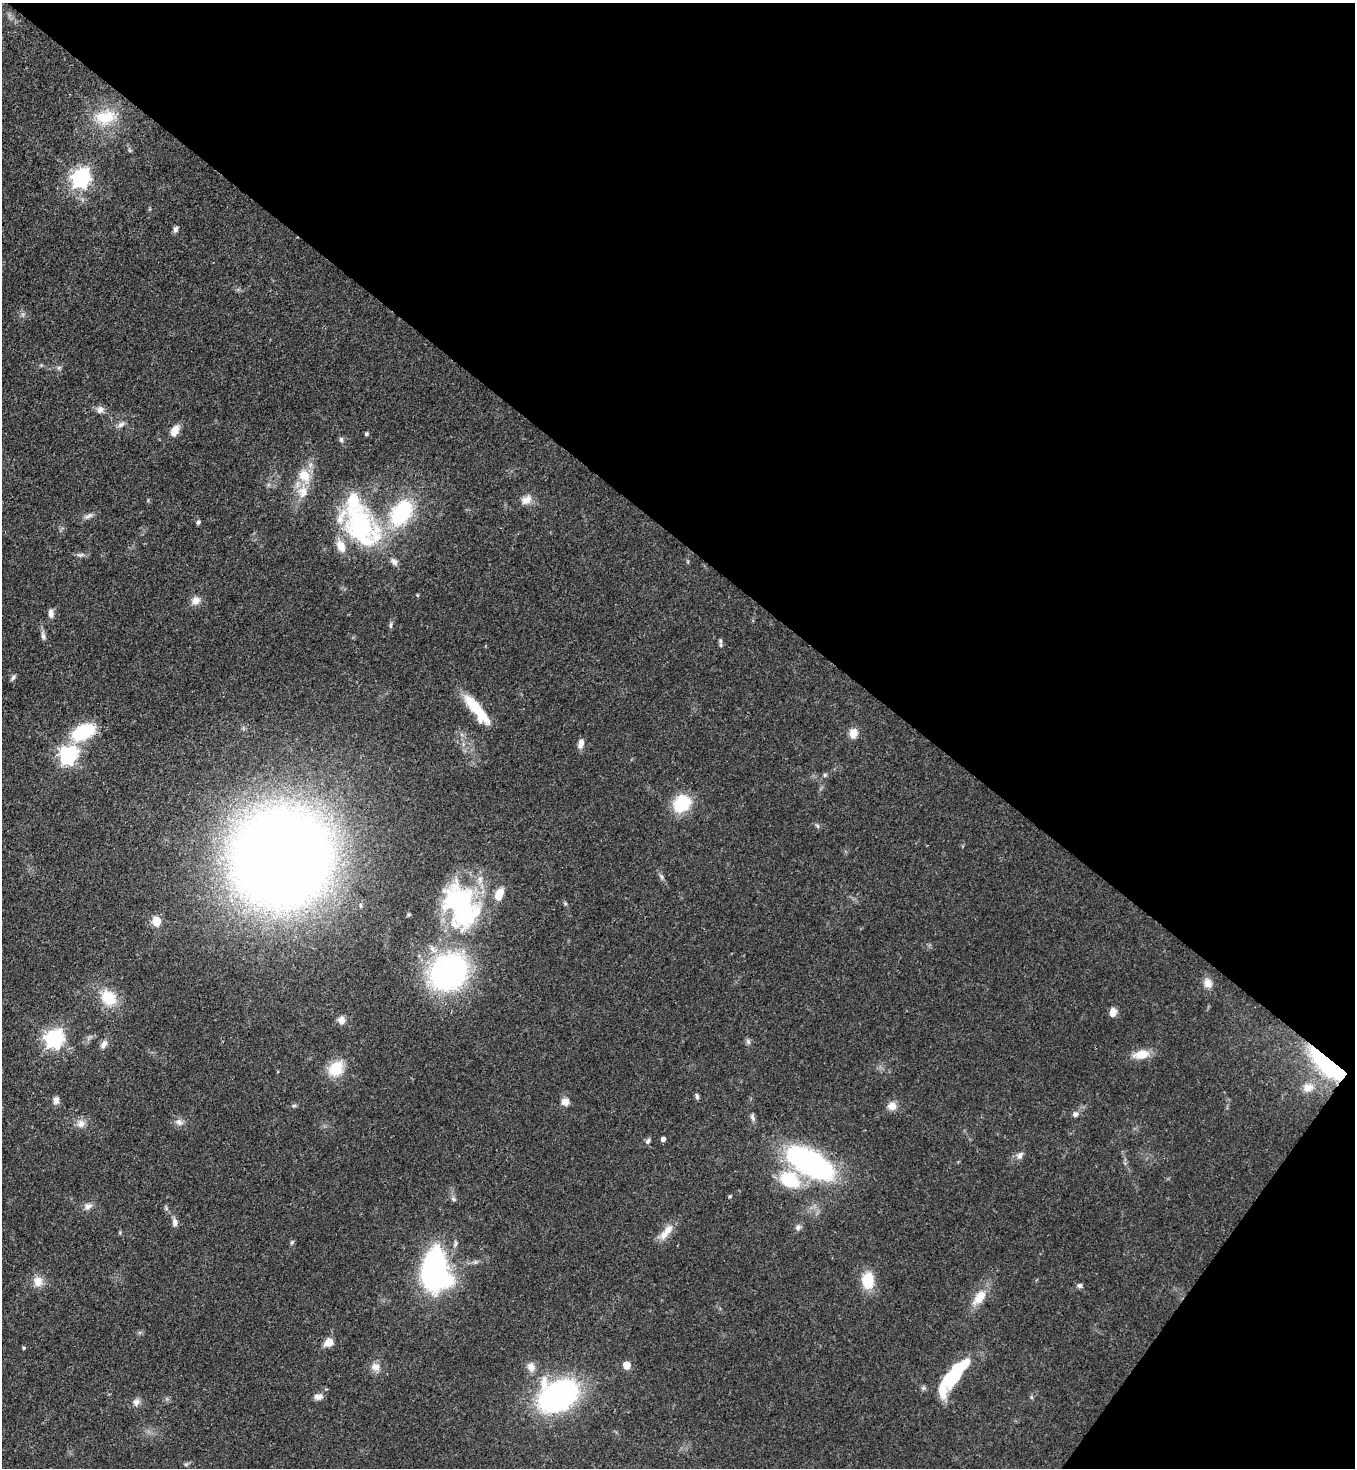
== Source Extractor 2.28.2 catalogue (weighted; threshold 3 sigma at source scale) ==
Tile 8 of 4 x 4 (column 4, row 2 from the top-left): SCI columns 4423-5775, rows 2990-4455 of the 6000 x 5978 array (HDU 1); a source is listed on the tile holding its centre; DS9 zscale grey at full resolution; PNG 1357 x 1470 px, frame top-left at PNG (2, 3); no overlay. Shown black and unused: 40% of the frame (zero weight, under 3 of 4 exposures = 7% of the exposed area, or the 3 px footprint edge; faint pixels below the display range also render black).
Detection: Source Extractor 2.28.2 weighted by HDU 2 'WHT'; one run over the whole footprint, this tile lists its part. Background 0.0729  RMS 0.004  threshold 0.018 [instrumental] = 3 sigma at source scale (4.5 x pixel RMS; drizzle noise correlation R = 1.50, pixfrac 1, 0.05/0.05 arcsec/px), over >= 5 px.
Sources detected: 94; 1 inside a brighter object's white glare — not listed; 6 inside a brighter listed object's ellipse — not listed separately; the other 87 listed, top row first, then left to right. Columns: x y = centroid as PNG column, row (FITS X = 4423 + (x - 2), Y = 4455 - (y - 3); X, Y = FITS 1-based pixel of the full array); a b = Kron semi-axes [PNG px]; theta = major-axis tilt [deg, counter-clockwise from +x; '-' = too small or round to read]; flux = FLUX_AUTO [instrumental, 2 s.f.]
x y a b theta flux
105 117 30 19 10 14
81 178 8 7 - 170
175 229 8 6 67 1.1
59 367 7 4 1 0.73
100 410 10 8 58 1.8
121 424 11 7 32 1.6
175 431 13 8 63 3.8
366 434 5 4 - 0.79
341 440 7 5 -70 0.84
304 476 18 14 -57 7.6
303 492 18 13 83 6
526 500 14 10 23 3.5
401 513 32 21 55 33
88 516 13 5 24 1.5
198 522 5 4 - 0.82
360 524 41 29 -45 62
341 546 16 10 -68 5
80 555 11 5 3 1.2
394 562 11 7 -43 1.7
418 595 5 3 - 0.39
196 600 12 10 29 2.8
51 613 9 6 -86 2
391 625 9 4 85 0.85
43 636 11 5 -73 1.4
721 645 8 5 -85 0.93
13 677 8 5 62 0.86
477 709 38 10 -52 16
83 732 23 14 24 24
853 733 12 10 76 3.6
581 743 12 7 73 2.2
68 755 8 7 - 130
825 775 5 5 - 0.62
682 804 17 14 42 19
818 826 6 4 -70 0.64
282 858 63 62 - 890
661 876 8 4 -59 0.94
499 894 11 7 66 7.4
461 906 59 38 -67 66
157 921 7 6 - 7.9
448 972 33 25 43 110
1208 983 11 10 - 2.9
108 998 20 15 -48 11
1113 1012 8 6 72 3.5
341 1020 10 8 -78 2.5
54 1038 7 7 - 170
748 1041 9 5 -64 0.97
104 1044 11 7 59 1.9
1142 1054 18 10 11 6
1329 1065 41 13 -40 62
336 1068 20 16 54 10
1308 1088 14 11 17 4.1
697 1096 8 4 -84 0.91
56 1100 9 7 86 2
565 1102 9 9 - 2.7
294 1105 6 4 1 0.65
892 1106 11 10 - 3.1
1075 1114 7 6 - 1.5
752 1117 11 5 -70 1.2
179 1122 10 8 -37 2
81 1124 12 11 - 2.9
663 1139 4 4 - 1.5
648 1141 8 5 60 1
1020 1155 10 8 58 1.8
810 1163 37 16 -30 120
790 1179 28 20 -28 18
730 1196 4 4 - 0.47
453 1199 8 5 -27 0.92
88 1206 11 8 19 2
175 1222 10 6 -89 1.8
798 1227 8 7 - 1.3
666 1232 27 9 52 5
292 1242 6 4 46 0.61
435 1270 41 25 -88 91
868 1280 20 14 -90 10
38 1281 14 12 -84 4.1
1080 1286 7 6 - 1.1
980 1297 21 10 52 7.6
329 1342 9 7 25 5.1
24 1348 4 4 - 0.56
966 1363 18 10 58 4.7
627 1365 5 5 - 9.5
375 1367 13 10 -18 3
531 1367 11 9 -63 2.8
949 1379 22 17 79 12
558 1396 33 24 27 100
318 1397 10 7 2 2.2
136 1402 10 8 90 1.9
Overlapping masked pixels (flux is a lower limit): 1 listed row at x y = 1329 1065